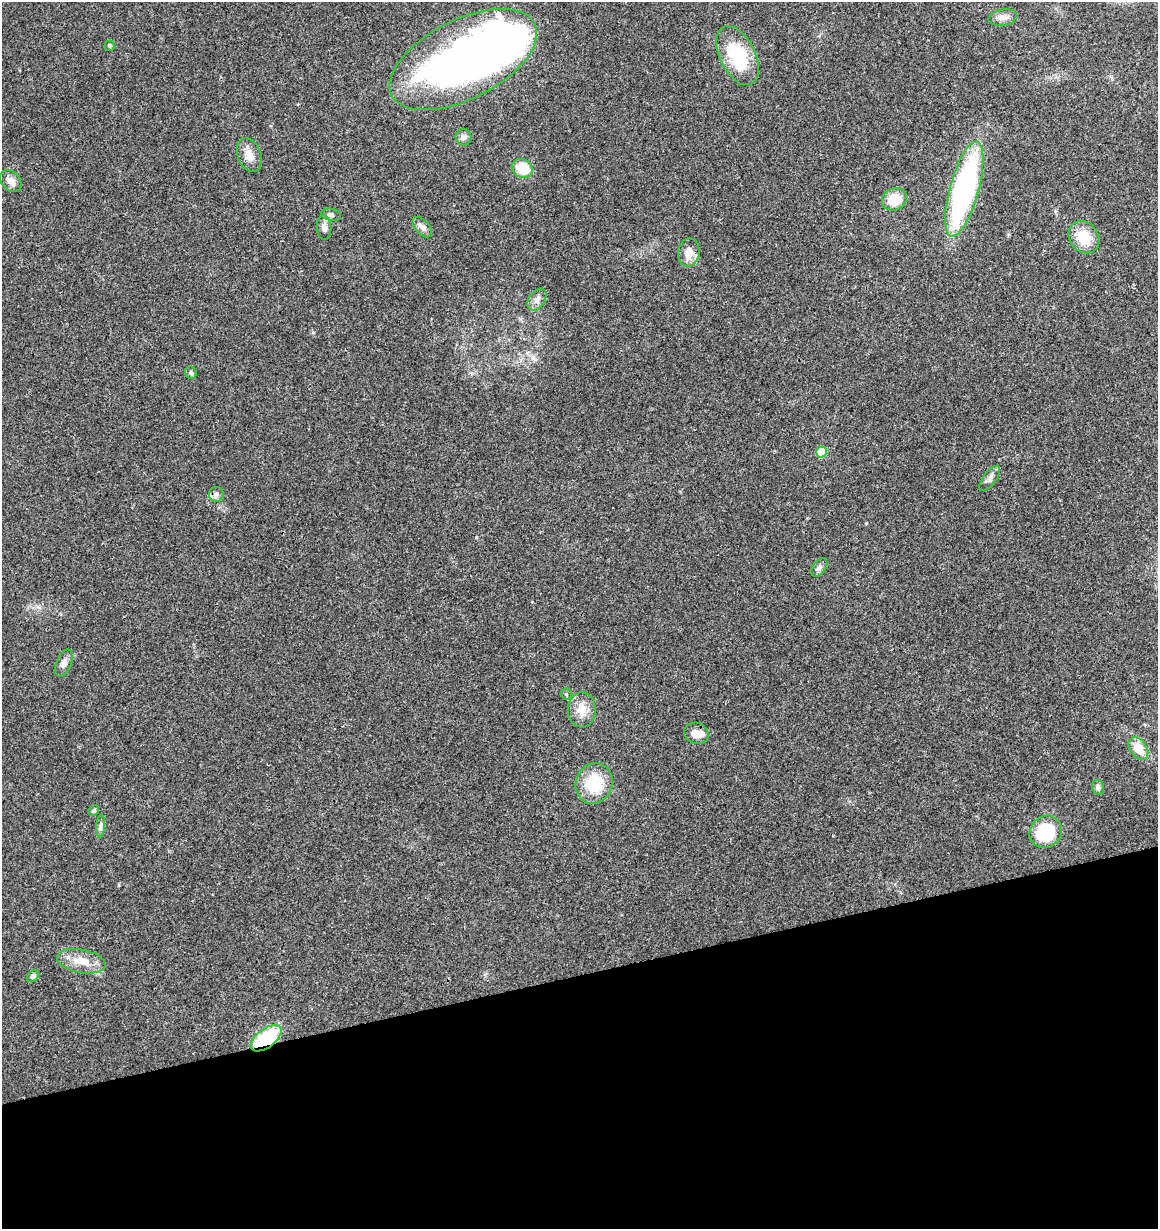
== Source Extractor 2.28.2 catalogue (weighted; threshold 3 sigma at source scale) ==
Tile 14 of 4 x 4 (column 2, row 4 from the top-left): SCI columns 1200-2355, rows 64-1290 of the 4760 x 5028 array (HDU 1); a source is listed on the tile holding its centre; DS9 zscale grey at full resolution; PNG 1160 x 1231 px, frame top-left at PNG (2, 2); each listed source drawn as its Kron ellipse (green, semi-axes under 4 px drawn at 4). Shown black and unused: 21% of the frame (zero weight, under 3 of 4 exposures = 5% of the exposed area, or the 3 px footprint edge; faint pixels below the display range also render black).
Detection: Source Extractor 2.28.2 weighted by HDU 2 'WHT'; one run over the whole footprint, this tile lists its part. Background 0.043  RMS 0.0036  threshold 0.016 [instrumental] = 3 sigma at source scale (4.5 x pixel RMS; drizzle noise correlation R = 1.50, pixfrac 1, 0.0396/0.0396 arcsec/px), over >= 5 px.
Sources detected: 40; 4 inside a brighter object's white glare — neither listed nor drawn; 2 inside a brighter listed object's ellipse — not listed separately; the other 34 listed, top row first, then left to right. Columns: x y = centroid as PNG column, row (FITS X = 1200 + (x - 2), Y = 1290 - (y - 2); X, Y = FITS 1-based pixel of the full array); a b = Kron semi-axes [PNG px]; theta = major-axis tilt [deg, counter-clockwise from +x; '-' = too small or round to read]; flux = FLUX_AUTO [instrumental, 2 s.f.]
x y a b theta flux
1003 18 14 8 11 2.3
109 46 5 5 - 0.52
737 56 32 17 -63 19
463 59 80 39 27 190
464 137 8 8 - 1.3
249 155 18 11 -69 3.8
522 168 11 9 -27 8.5
11 181 12 9 -47 2.6
964 189 49 14 75 83
894 199 13 10 26 8
331 215 10 6 -9 1.1
324 227 12 7 -86 2
422 227 12 7 -50 1.5
1084 237 17 14 -52 8.9
689 252 14 11 82 4.1
537 300 12 8 56 2
191 373 6 5 - 0.73
821 452 5 5 - 15
990 478 15 6 53 1.7
216 494 7 7 - 1.2
819 567 10 6 52 1.2
64 663 14 7 67 1.9
566 694 5 5 - 0.54
582 710 17 14 89 4.8
696 733 12 10 -22 3.4
1138 748 12 8 -55 6.8
594 783 21 18 69 14
1098 787 7 6 - 1.1
93 811 5 4 - 0.75
101 826 11 4 85 1.1
1046 832 17 15 44 20
81 961 24 11 -11 6.7
33 976 6 5 - 0.66
266 1038 18 9 36 24
Overlapping masked pixels (flux is a lower limit): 1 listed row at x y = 266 1038
Unlisted compact peaks at least as high as the median listed source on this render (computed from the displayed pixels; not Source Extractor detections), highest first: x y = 476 537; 313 332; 866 523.